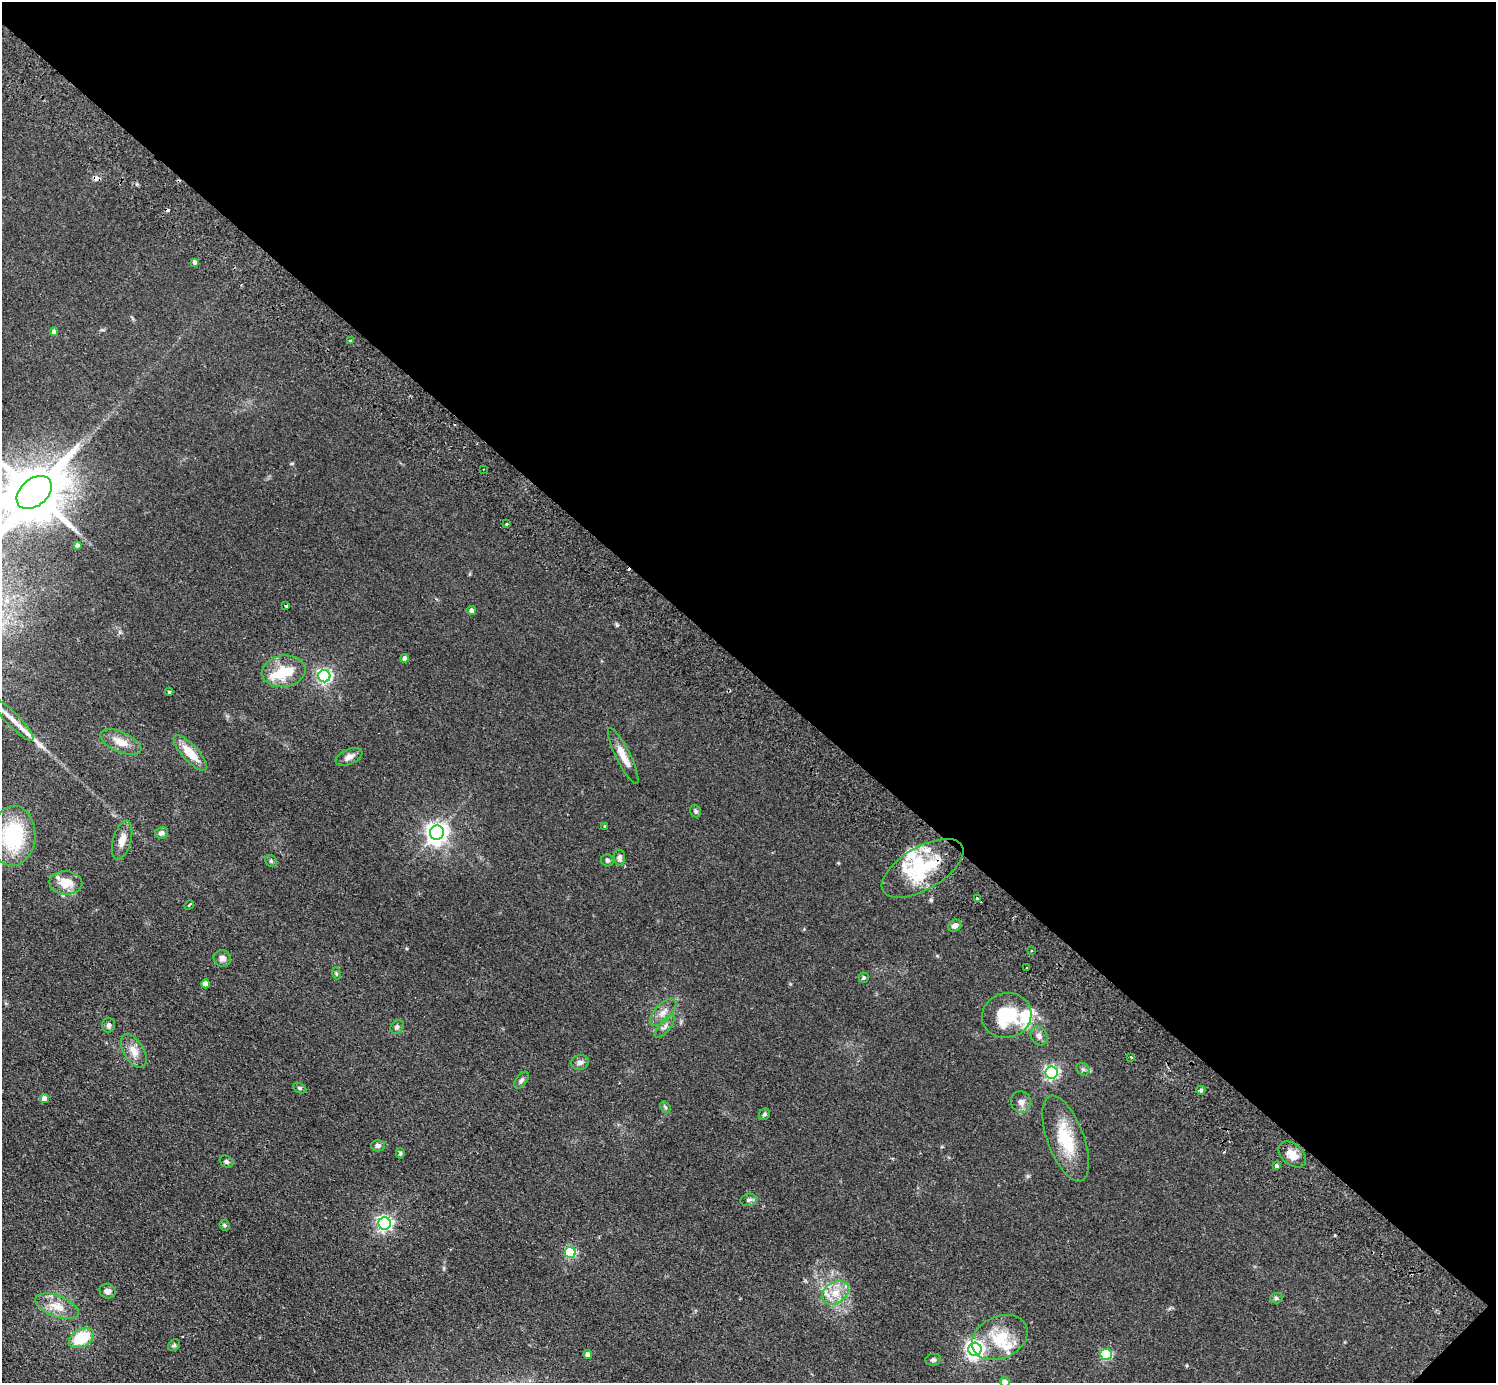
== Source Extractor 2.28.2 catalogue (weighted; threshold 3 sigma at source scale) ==
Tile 8 of 4 x 4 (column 4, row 2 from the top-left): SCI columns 4524-6017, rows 3105-4485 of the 6059 x 6067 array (HDU 1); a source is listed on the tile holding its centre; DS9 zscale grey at full resolution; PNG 1498 x 1385 px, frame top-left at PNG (2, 2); each listed source drawn as its Kron ellipse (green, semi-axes under 4 px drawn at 4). Shown black and unused: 49% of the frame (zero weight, under 2 of 3 exposures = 3% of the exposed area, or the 3 px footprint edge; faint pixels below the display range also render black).
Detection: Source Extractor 2.28.2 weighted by HDU 2 'WHT'; one run over the whole footprint, this tile lists its part. Background 0.0635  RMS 0.009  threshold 0.0404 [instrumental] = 3 sigma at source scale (4.5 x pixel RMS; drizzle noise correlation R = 1.50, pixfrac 1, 0.05/0.05 arcsec/px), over >= 5 px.
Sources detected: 89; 2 inside a brighter object's white glare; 4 cosmic-ray / hot-pixel residue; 1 long thin detection or spike segment (spike, bleed or trail) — neither listed nor drawn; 4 inside a brighter listed object's ellipse — not listed separately; the other 78 listed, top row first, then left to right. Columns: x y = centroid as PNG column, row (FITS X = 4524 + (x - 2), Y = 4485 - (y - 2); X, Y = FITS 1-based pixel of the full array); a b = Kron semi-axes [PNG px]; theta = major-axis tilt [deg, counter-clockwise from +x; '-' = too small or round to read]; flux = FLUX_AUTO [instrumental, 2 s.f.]
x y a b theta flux
195 262 4 4 - 3.2
54 332 4 4 - 3.2
350 340 2 2 - 1.1
483 469 3 2 - 0.7
34 492 20 13 40 5800
507 523 3 3 - 3.5
77 545 4 3 - 2
286 606 3 2 - 0.97
471 610 4 4 - 3
405 658 4 4 - 3.8
284 671 22 15 8 25
324 676 6 6 - 190
169 692 4 4 - 1.1
13 720 28 6 -46 11
121 742 22 10 -24 12
190 753 23 8 -47 17
623 756 31 7 -63 11
349 757 14 7 24 4.9
696 811 6 5 - 1.7
605 826 4 3 - 1.1
162 833 7 5 12 2.9
437 833 7 7 - 570
13 836 30 22 87 67
122 840 20 9 75 8.6
619 858 8 5 -83 2.9
608 860 6 6 - 1.8
271 861 6 5 - 1.4
922 868 45 21 30 61
66 883 16 11 -3 16
977 898 3 3 - 6
189 905 5 3 - 2.2
955 926 7 5 31 3.7
1031 951 3 3 - 1.2
222 958 8 8 - 4.3
1026 968 3 2 - 0.99
336 973 6 4 -72 1.1
864 978 5 5 - 1.3
206 984 4 4 - 8.9
663 1012 17 8 47 7
1007 1015 25 22 17 43
108 1025 7 6 - 2.6
397 1027 7 6 - 2.4
665 1027 14 5 50 3.4
1039 1036 10 8 -59 3.7
134 1051 19 10 -60 9.1
1131 1057 3 2 - 2.1
580 1062 9 7 12 3.3
1083 1069 7 5 -42 1.9
1051 1073 6 6 - 190
522 1080 10 5 53 2.2
300 1088 7 5 -27 1.4
1201 1090 4 4 - 1.8
44 1098 4 4 - 7.7
1021 1102 11 10 - 4.8
665 1107 6 4 -50 1.4
764 1114 6 5 - 1.5
1066 1139 45 18 -70 37
378 1146 7 6 - 2.3
400 1153 5 4 - 1.2
1292 1154 16 10 -41 9.8
226 1162 7 5 -34 2.1
1276 1166 4 3 - 5.6
748 1200 8 6 16 2.3
385 1223 6 6 - 230
224 1225 5 5 - 1.6
570 1252 5 5 - 81
108 1291 8 7 - 3.9
835 1293 14 10 34 11
1276 1298 6 5 - 1.7
57 1306 23 10 -21 13
81 1338 13 9 29 34
1000 1338 29 21 25 30
174 1345 6 5 - 1.5
975 1349 7 6 - 400
588 1354 4 4 - 5.2
1106 1354 6 5 - 82
933 1360 7 6 - 1.8
1005 1382 5 4 - 6.9
Overlapping masked pixels (flux is a lower limit): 1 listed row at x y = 922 868
Isophote crosses this tile's border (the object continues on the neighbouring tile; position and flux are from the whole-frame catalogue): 3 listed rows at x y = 34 492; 13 720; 1005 1382
Unlisted compact peaks at least as high as the median listed source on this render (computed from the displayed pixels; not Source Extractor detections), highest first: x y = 617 625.